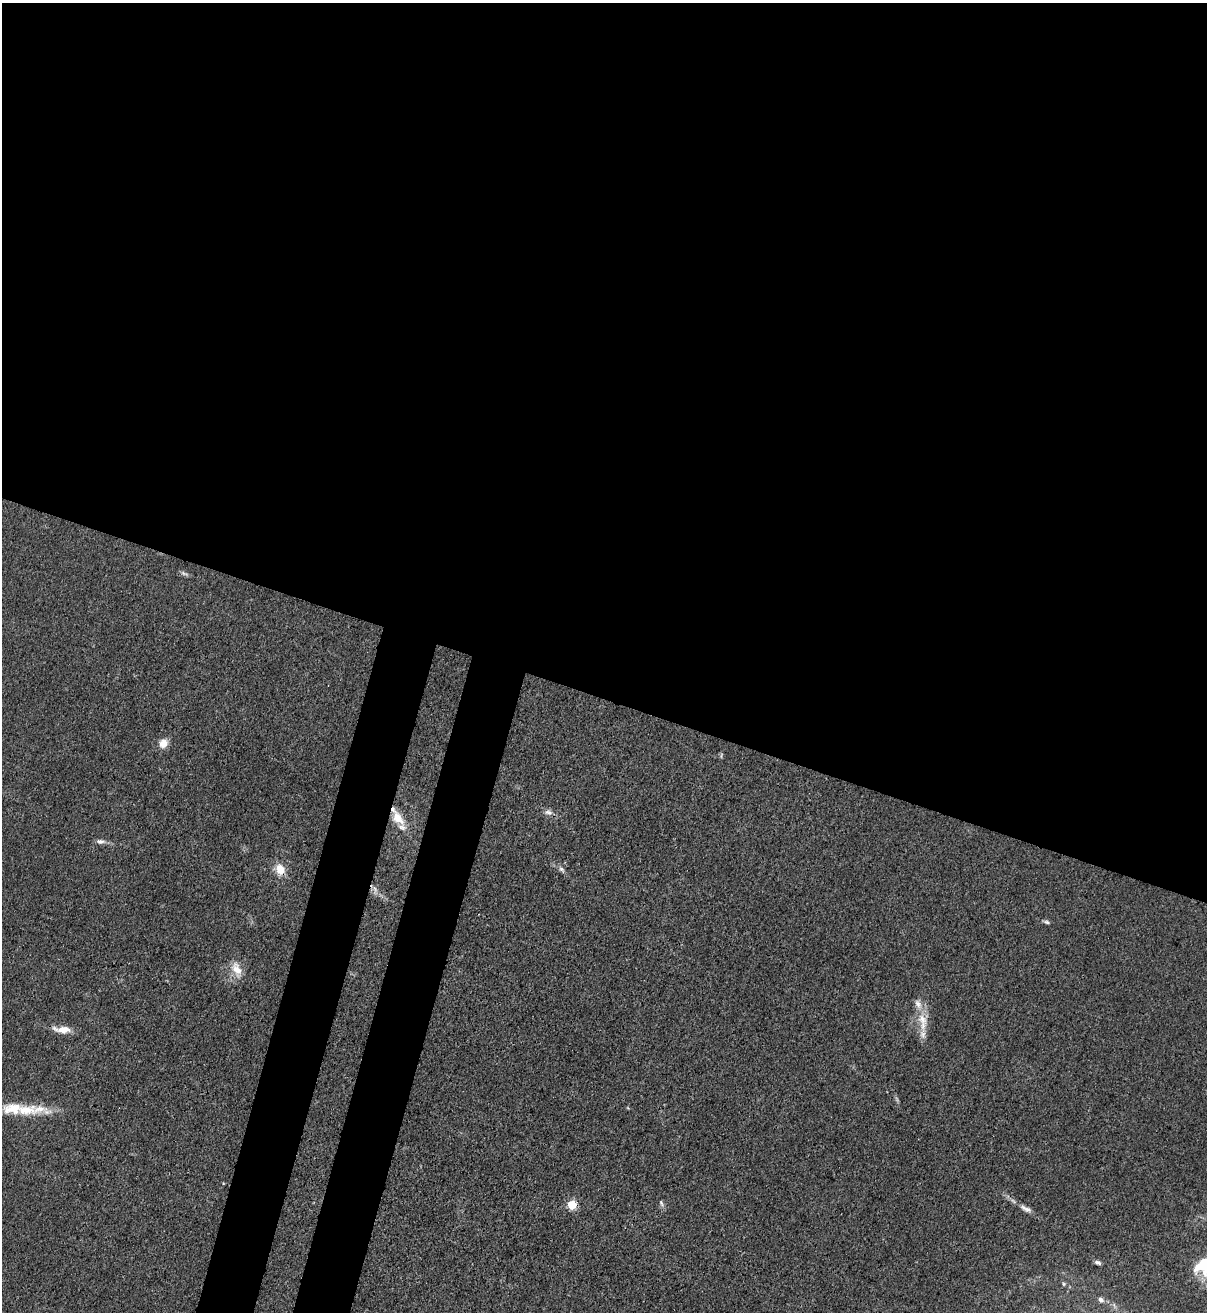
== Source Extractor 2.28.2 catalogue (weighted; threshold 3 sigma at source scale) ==
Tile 3 of 4 x 4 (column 3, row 1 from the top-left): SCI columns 2753-3957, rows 3963-5272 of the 5380 x 5306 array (HDU 1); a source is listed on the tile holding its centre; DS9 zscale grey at full resolution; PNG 1209 x 1314 px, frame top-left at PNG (2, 3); no overlay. Shown black and unused: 58% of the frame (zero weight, under 3 of 4 exposures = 7% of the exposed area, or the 3 px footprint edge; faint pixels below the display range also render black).
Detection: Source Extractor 2.28.2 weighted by HDU 2 'WHT'; one run over the whole footprint, this tile lists its part. Background 0.0233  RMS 0.0028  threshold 0.0126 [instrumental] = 3 sigma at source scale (4.5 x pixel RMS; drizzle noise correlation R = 1.50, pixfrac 1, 0.05/0.05 arcsec/px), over >= 5 px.
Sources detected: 25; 3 inside a brighter listed object's ellipse — not listed separately; the other 22 listed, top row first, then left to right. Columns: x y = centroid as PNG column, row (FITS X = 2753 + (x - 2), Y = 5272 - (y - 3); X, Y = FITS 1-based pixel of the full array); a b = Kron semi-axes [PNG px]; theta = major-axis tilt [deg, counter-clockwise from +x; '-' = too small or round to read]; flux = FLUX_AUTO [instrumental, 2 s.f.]
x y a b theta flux
184 573 12 4 -16 0.74
163 743 11 10 - 2.7
721 755 9 3 79 0.39
548 812 12 7 -10 1.4
398 818 17 10 -54 5.7
101 841 12 6 -2 1.3
280 869 14 11 -65 4
562 869 10 6 -48 0.92
375 890 10 5 -79 1.2
1046 922 10 4 -19 0.65
236 969 20 11 -67 4.1
918 1004 16 8 -62 2.5
923 1025 19 8 84 4.1
63 1030 16 8 0 3.9
13 1108 29 16 3 8.4
661 1203 9 4 -64 0.71
572 1205 5 5 - 15
1027 1209 12 6 -10 1.3
1098 1262 7 5 -19 0.75
1206 1265 26 21 29 17
1064 1284 6 4 -89 0.37
1101 1300 7 6 - 0.9
Overlapping masked pixels (flux is a lower limit): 1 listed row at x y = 280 869
Isophote crosses this tile's border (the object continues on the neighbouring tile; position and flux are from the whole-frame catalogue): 1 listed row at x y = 1206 1265